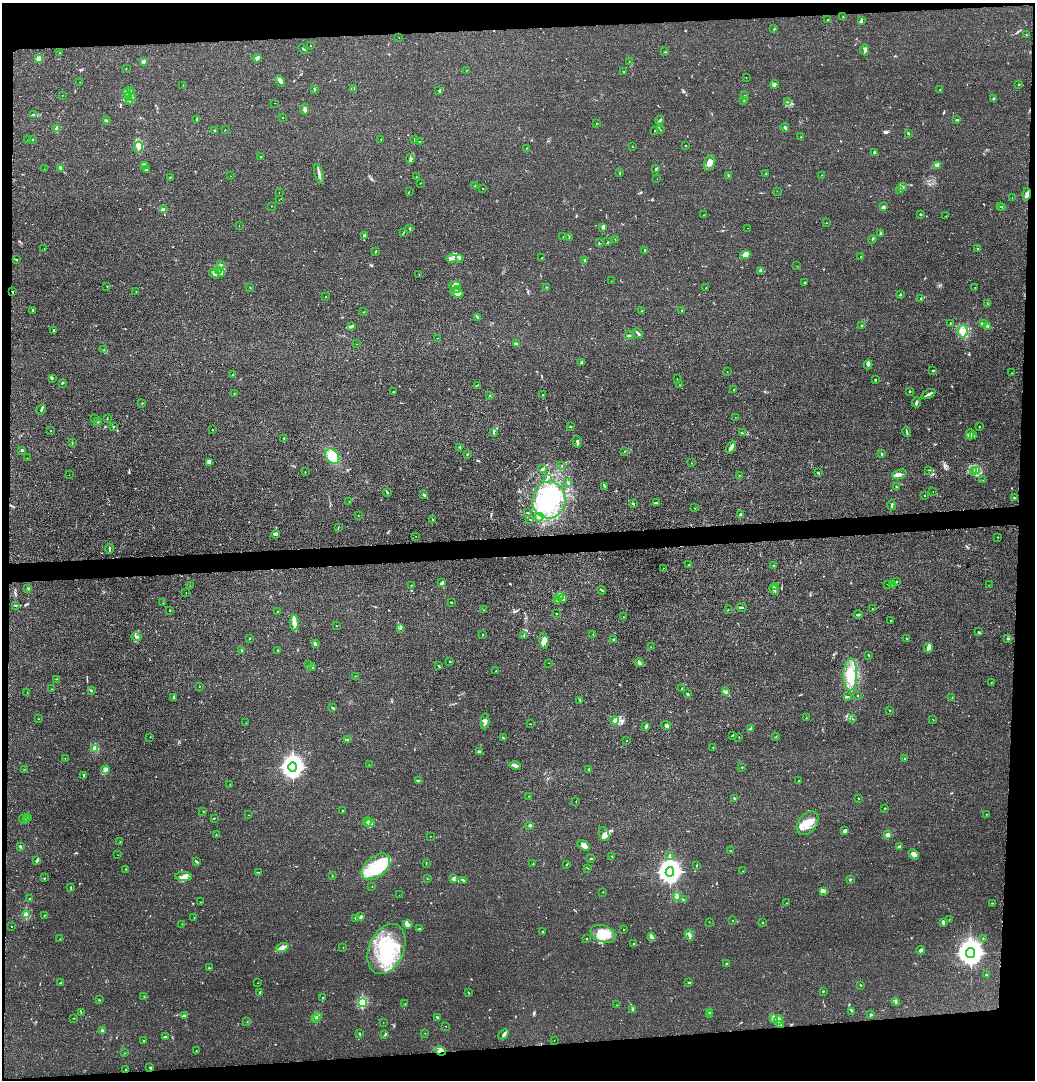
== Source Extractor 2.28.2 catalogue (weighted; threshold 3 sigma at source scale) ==
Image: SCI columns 98-4229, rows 22-4331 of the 4327 x 4353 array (HDU 1 of 3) = the unmasked area's bounding box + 8 px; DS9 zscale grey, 4 x 4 block average (1 PNG px = mean of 4 x 4 image px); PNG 1037 x 1082 px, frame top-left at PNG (2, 3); each listed source drawn as its Kron ellipse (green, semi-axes under 4 px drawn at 4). Shown black and unused: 10% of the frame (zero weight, under 3 of 4 exposures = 3% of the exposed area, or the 3 px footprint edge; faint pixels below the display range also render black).
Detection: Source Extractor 2.28.2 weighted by HDU 2 'WHT'. Background 0.0142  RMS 0.0028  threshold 0.0124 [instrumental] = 3 sigma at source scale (4.5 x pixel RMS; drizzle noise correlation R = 1.50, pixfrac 1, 0.05/0.05 arcsec/px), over >= 5 px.
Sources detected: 618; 12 inside a brighter object's white glare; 2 cosmic-ray / hot-pixel residue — neither listed nor drawn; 9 coinciding with a brighter row at this scale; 87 inside a brighter listed object's ellipse — not listed separately; of the other 508, all 500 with FLUX_AUTO >= 0.277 (the completeness limit of this list) listed and drawn (8 fainter detections not listed), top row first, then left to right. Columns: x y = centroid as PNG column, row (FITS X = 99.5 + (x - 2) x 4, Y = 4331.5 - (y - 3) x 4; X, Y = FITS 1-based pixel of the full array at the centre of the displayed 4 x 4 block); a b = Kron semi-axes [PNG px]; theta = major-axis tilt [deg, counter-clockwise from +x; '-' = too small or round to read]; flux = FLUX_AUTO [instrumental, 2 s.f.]
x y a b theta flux
843 17 2 2 - 1.8
827 20 2 2 - 0.55
861 21 3 2 - 2.3
774 29 2 2 - 1
1026 35 2 2 - 0.67
399 37 2 2 - 0.3
310 46 2 2 - 0.52
303 49 5 2 - 1.4
865 50 5 3 - 5.3
665 52 2 2 - 0.78
60 53 2 2 - 0.49
39 58 4 3 - 6.3
257 58 5 3 - 3.9
629 61 2 2 - 0.33
143 62 3 3 - 3.7
126 68 2 2 - 0.38
466 70 2 2 - 0.35
623 71 2 2 - 0.68
746 77 2 2 - 0.42
280 81 6 4 -65 4.7
80 82 2 2 - 0.39
775 84 4 2 - 1.7
1019 84 2 2 - 1.2
183 85 2 2 - 0.37
315 89 2 2 - 0.49
354 89 2 2 - 0.56
130 90 3 2 - 1.8
439 90 2 2 - 0.46
940 90 2 2 - 0.45
127 92 4 3 - 4.7
62 95 2 2 - 0.32
745 95 2 2 - 0.54
128 96 4 2 - 3.3
132 97 2 2 - 0.72
994 99 3 2 - 4.5
744 100 2 2 - 0.48
129 101 2 2 - 1
787 102 2 2 - 0.71
275 103 2 2 - 0.32
305 109 5 2 - 4.7
33 114 3 2 - 1.5
282 117 2 2 - 0.38
197 119 3 2 - 1.8
107 120 3 2 - 1.1
659 120 4 2 - 2.2
957 120 3 2 - 1.4
596 123 2 2 - 0.79
785 127 4 2 - 4.3
57 128 2 2 - 32
214 130 2 2 - 1
225 130 2 2 - 0.44
660 130 2 2 - 0.59
655 131 2 2 - 0.38
908 134 3 2 - 1
801 137 2 2 - 0.35
28 139 2 2 - 0.59
33 139 2 2 - 0.95
381 139 2 2 - 0.43
415 140 2 2 - 1.1
419 141 2 2 - 0.62
685 146 2 2 - 0.81
138 147 6 4 76 8.2
632 147 2 2 - 0.43
527 148 3 2 - 0.53
875 152 3 2 - 2.2
260 157 2 2 - 0.76
410 159 4 4 - 3.3
710 163 8 5 71 10
145 165 2 2 - 1.5
938 165 2 2 - 1.1
61 168 4 2 - 2.1
44 169 2 2 - 0.41
656 169 3 2 - 1.6
146 170 3 2 - 1.5
620 173 2 2 - 1.1
319 174 10 2 -75 5.8
766 174 3 2 - 1.1
821 175 2 2 - 0.48
231 176 2 2 - 0.31
728 176 4 2 - 2
170 177 2 2 - 0.84
416 177 2 2 - 0.5
657 179 2 2 - 0.29
420 183 2 2 - 0.45
475 186 2 2 - 1.3
902 187 2 2 - 1.3
483 188 2 2 - 0.69
900 190 2 2 - 1.3
777 191 2 2 - 0.35
409 192 2 2 - 0.29
279 193 2 2 - 0.41
1027 194 6 2 86 4.8
1012 198 2 2 - 0.4
279 200 2 2 - 0.32
271 206 2 2 - 0.41
1000 206 2 2 - 0.4
883 207 2 2 - 22
1003 207 2 2 - 1.1
164 210 3 2 - 2.1
920 214 3 2 - 1.4
704 215 2 2 - 0.47
946 216 2 2 - 0.31
826 223 2 2 - 0.51
239 226 2 2 - 0.31
603 227 3 2 - 1.7
410 228 3 2 - 1.9
748 228 2 2 - 0.37
403 233 3 2 - 0.87
880 234 3 2 - 1.2
365 235 3 2 - 3.3
563 236 2 2 - 0.39
569 237 2 2 - 0.56
615 239 2 2 - 0.44
872 239 4 2 - 1.6
608 242 2 2 - 1.9
599 243 2 2 - 1
977 248 2 2 - 0.6
44 249 2 2 - 0.39
645 250 3 2 - 1.5
376 251 3 2 - 1.1
745 255 5 4 - 11
861 257 2 2 - 1.3
451 258 5 2 - 3.8
459 258 3 2 - 1.6
542 258 2 2 - 1.8
16 259 2 2 - 1.2
585 260 3 2 - 2.4
221 265 2 2 - 1.4
797 266 2 2 - 0.33
219 270 3 2 - 1.3
761 271 3 2 - 2.1
214 274 6 2 -32 4.1
221 274 4 2 - 2.6
419 274 2 2 - 0.7
611 281 2 2 - 0.36
804 283 4 2 - 0.99
455 285 6 4 -2 5.5
107 286 2 2 - 0.83
250 287 2 2 - 0.63
546 287 2 2 - 0.48
975 287 2 2 - 0.32
706 288 2 2 - 0.63
457 289 4 2 - 2.3
136 291 2 2 - 0.42
13 292 2 2 - 1.3
457 293 7 3 -20 6.5
900 294 3 2 - 1.4
326 297 2 2 - 0.45
921 299 3 2 - 2
987 303 2 2 - 0.45
33 310 2 2 - 2.8
682 310 2 2 - 0.96
641 311 2 2 - 0.61
363 312 2 2 - 0.59
477 317 3 2 - 1.2
950 323 2 2 - 1
984 324 2 2 - 1.5
861 325 2 2 - 1.2
988 326 2 2 - 0.88
351 327 3 2 - 1.3
54 330 2 2 - 2.5
963 331 6 5 - 8.8
638 333 5 2 - 5.5
629 335 4 2 - 2.3
437 338 2 2 - 0.4
357 344 2 2 - 0.31
516 344 4 2 - 3.8
104 350 2 2 - 0.61
582 362 3 2 - 1.1
868 365 4 3 - 2.9
932 370 2 2 - 0.66
727 372 2 2 - 0.44
1012 373 2 2 - 0.68
233 375 3 2 - 1.2
52 378 3 2 - 1.4
677 379 2 2 - 0.4
875 380 2 2 - 2
62 383 3 2 - 1.4
477 385 3 2 - 0.68
680 385 2 2 - 0.53
734 390 2 2 - 1.4
909 391 2 2 - 1.9
393 392 2 2 - 0.63
234 393 2 2 - 0.74
929 394 7 2 24 4.4
543 395 2 2 - 0.67
490 396 2 2 - 0.83
916 402 5 2 - 2.3
142 403 2 2 - 0.74
41 409 5 2 - 2.7
735 417 2 2 - 0.29
94 418 2 2 - 0.33
107 419 2 2 - 0.87
97 422 2 2 - 1.5
113 426 2 2 - 2
570 427 2 2 - 1
979 427 2 2 - 0.73
212 430 2 2 - 0.61
51 431 2 2 - 1.3
493 432 2 2 - 0.62
907 432 5 2 - 2.1
742 433 4 2 - 1.3
970 434 5 3 - 3.7
973 436 2 2 - 0.49
284 438 2 2 - 1.6
577 441 6 2 -80 3.3
72 442 2 2 - 0.75
459 447 2 2 - 0.75
731 447 7 3 60 5.4
22 450 3 2 - 2.4
625 451 2 2 - 0.77
467 454 2 2 - 0.84
882 454 2 2 - 2.4
332 456 8 6 -52 41
27 458 2 2 - 0.32
210 462 4 4 - 8
692 463 2 2 - 0.4
561 466 2 2 - 0.56
543 469 4 2 - 4
929 470 2 2 - 0.42
976 470 3 3 - 5.5
305 472 2 2 - 0.8
973 472 2 2 - 0.99
818 473 2 2 - 1.7
899 474 7 3 19 4.7
69 475 2 2 - 0.29
739 475 2 2 - 0.48
547 478 4 2 - 1.4
983 480 2 2 - 0.54
568 482 2 2 - 1
605 486 3 2 - 1.2
896 487 2 2 - 1
933 491 2 2 - 0.31
387 493 2 2 - 2.2
424 494 4 2 - 1.8
924 495 2 2 - 0.67
1014 498 2 2 - 1.2
549 500 18 16 84 86
349 501 2 2 - 0.39
656 503 3 2 - 4
633 504 2 2 - 2.6
892 505 5 2 - 2.3
695 508 2 2 - 0.41
527 513 3 2 - 1.1
358 515 2 2 - 0.31
741 515 3 2 - 1.2
539 517 4 3 - 3.1
432 519 3 2 - 1.1
530 519 2 2 - 0.5
338 528 2 2 - 0.64
276 534 4 2 - 2
416 536 2 2 - 0.36
998 537 2 2 - 1.1
110 549 5 2 - 2
689 565 3 2 - 1.1
774 565 2 2 - 0.85
663 568 2 2 - 0.35
896 582 3 2 - 1.7
442 583 3 2 - 6.1
887 584 2 2 - 0.28
893 584 3 2 - 1.3
411 585 2 2 - 0.53
989 585 2 2 - 0.37
190 586 2 2 - 0.28
775 586 2 2 - 0.49
28 588 3 2 - 1.3
774 589 5 2 - 4.9
602 590 4 2 - 1.6
186 593 2 2 - 1.1
560 596 4 3 - 3.7
563 599 3 2 - 1.3
557 600 4 3 - 3.8
451 602 2 2 - 0.95
163 603 2 2 - 0.41
15 605 3 2 - 1.1
741 607 5 2 - 2.1
872 609 2 2 - 0.7
170 610 2 2 - 0.99
483 610 2 2 - 0.39
728 610 2 2 - 0.33
277 611 2 2 - 0.67
557 613 2 2 - 0.49
858 615 5 2 - 2.6
623 617 2 2 - 0.5
891 621 2 2 - 2
294 623 8 4 88 9.3
336 626 2 2 - 0.61
401 628 3 2 - 2.3
978 632 2 2 - 0.55
593 634 2 2 - 0.66
483 635 2 2 - 0.52
524 636 2 2 - 0.91
136 637 5 3 - 3
907 638 2 2 - 0.62
249 639 2 2 - 1.2
1008 639 3 2 - 2.2
614 640 3 2 - 1.9
544 641 7 4 -79 7.7
315 644 2 2 - 0.83
651 647 2 2 - 0.48
928 648 5 4 - 5
278 650 2 2 - 0.71
242 651 2 2 - 6.3
869 655 2 2 - 0.8
450 662 2 2 - 0.84
549 663 2 2 - 0.39
639 663 4 2 - 2.7
309 665 2 2 - 1.1
439 666 3 2 - 1.2
312 667 2 2 - 0.65
496 671 2 2 - 2.6
850 674 16 7 89 27
355 676 2 2 - 1.2
56 679 2 2 - 0.74
991 683 2 2 - 0.71
199 686 2 2 - 0.41
682 688 2 2 - 0.97
51 689 2 2 - 0.49
91 690 2 2 - 1.1
27 692 2 2 - 0.3
725 692 3 2 - 2.5
688 694 3 2 - 1.3
858 695 2 2 - 0.45
847 696 2 2 - 0.62
174 697 3 2 - 1.9
952 697 2 2 - 0.4
580 700 2 2 - 0.76
333 708 4 2 - 1.5
890 711 2 2 - 0.67
806 718 2 2 - 0.72
38 719 2 2 - 0.66
852 719 2 2 - 0.56
614 720 4 3 - 6.2
933 720 2 2 - 0.35
485 721 8 4 84 6.2
246 723 2 2 - 0.48
530 724 2 2 - 0.4
646 726 4 2 - 2
666 726 5 2 - 2.6
751 729 3 2 - 2.1
732 735 2 2 - 1.1
150 737 2 2 - 0.3
739 737 2 2 - 0.68
776 737 3 2 - 0.84
503 738 2 2 - 1.9
347 740 2 2 - 0.86
627 740 2 2 - 0.49
713 747 2 2 - 0.37
95 748 2 2 - 63
480 751 3 2 - 1.6
65 758 2 2 - 0.55
905 759 2 2 - 0.85
369 765 2 2 - 0.59
515 766 6 2 -14 7.7
293 767 4 4 - 1600
742 767 2 2 - 0.94
24 769 2 2 - 0.36
105 770 4 3 - 4
589 770 2 2 - 0.95
84 776 4 2 - 2.2
418 781 3 2 - 3.2
799 781 2 2 - 0.66
230 785 2 2 - 0.29
529 796 2 2 - 0.56
734 798 2 2 - 1.7
858 798 2 2 - 0.68
576 802 2 2 - 0.43
885 808 2 2 - 1.3
343 811 2 2 - 0.87
203 812 2 2 - 0.42
986 814 2 2 - 0.4
249 815 2 2 - 0.4
28 817 2 2 - 1.2
214 818 2 2 - 1.4
23 819 4 2 - 2
26 819 3 2 - 1.4
367 822 4 3 - 4.6
370 823 5 3 - 3.8
808 823 13 9 51 20
530 826 2 2 - 11
845 831 3 3 - 3.3
604 834 7 5 -69 7.7
216 835 2 2 - 0.45
888 835 2 2 - 36
430 837 2 2 - 0.32
120 842 2 2 - 0.44
20 846 3 2 - 1.7
584 846 7 4 -38 6.7
900 847 2 2 - 5.3
730 851 2 2 - 0.36
914 854 6 3 -41 6.8
118 855 2 2 - 0.44
669 855 2 2 - 0.71
612 856 2 2 - 0.79
591 859 3 2 - 1.3
37 861 3 2 - 3.7
197 861 2 2 - 0.67
426 863 2 2 - 0.94
533 864 2 2 - 0.96
567 864 2 2 - 0.57
697 866 3 2 - 0.63
376 867 16 10 40 46
587 868 3 2 - 0.75
126 869 2 2 - 0.72
743 871 2 2 - 0.4
259 872 2 2 - 0.67
670 872 5 4 - 1800
183 876 8 3 -5 7
332 876 2 2 - 1.2
44 878 2 2 - 0.9
427 878 2 2 - 0.47
454 879 3 2 - 1.8
850 879 3 2 - 1.8
463 880 3 2 - 1.6
71 887 2 2 - 0.81
372 887 2 2 - 0.29
603 892 2 2 - 0.53
823 892 4 2 - 2
399 895 2 2 - 0.31
677 896 3 2 - 2
29 899 2 2 - 0.6
683 900 4 2 - 1.7
200 902 2 2 - 0.38
787 903 2 2 - 0.49
992 903 2 2 - 0.82
26 915 2 2 - 82
44 915 2 2 - 0.73
361 917 4 3 - 4.3
194 918 2 2 - 0.6
355 918 2 2 - 1.1
949 919 2 2 - 0.46
733 920 2 2 - 0.58
709 922 2 2 - 0.44
943 922 3 2 - 5.1
763 923 2 2 - 0.63
182 924 2 2 - 0.34
408 924 5 3 - 5.9
11 927 2 2 - 0.72
419 928 3 2 - 1.1
623 929 2 2 - 0.98
543 931 2 2 - 1
603 934 13 8 -22 26
689 935 5 2 - 3
652 937 3 3 - 3
587 938 2 2 - 0.82
60 939 2 2 - 0.67
983 939 2 2 - 0.66
634 944 3 2 - 1.3
282 947 6 4 18 6.6
343 947 2 2 - 0.42
386 949 26 17 67 120
921 950 4 2 - 3
971 953 5 4 - 2400
727 964 3 2 - 1.8
209 968 2 2 - 1.4
986 975 2 2 - 1.3
60 983 3 2 - 0.84
258 983 2 2 - 0.43
689 983 2 2 - 1.9
861 985 2 2 - 1.1
823 991 2 2 - 0.94
260 992 3 2 - 0.94
469 993 3 2 - 0.73
144 996 2 2 - 0.97
323 998 2 2 - 0.55
99 1000 2 2 - 0.72
362 1002 2 2 - 130
895 1002 4 2 - 1.9
405 1004 2 2 - 0.48
617 1005 2 2 - 0.52
633 1009 3 2 - 1.7
851 1011 2 2 - 0.51
81 1012 2 2 - 0.59
710 1012 2 2 - 0.76
871 1014 3 2 - 1.2
709 1015 2 2 - 0.86
184 1016 4 3 - 4.5
318 1016 4 2 - 6
73 1018 3 2 - 0.55
316 1018 4 2 - 2.5
437 1018 2 2 - 0.91
774 1019 4 3 - 3.9
779 1020 4 3 - 4.4
247 1022 2 2 - 0.42
383 1022 2 2 - 0.28
781 1024 3 3 - 2.3
446 1026 2 2 - 0.53
102 1031 3 2 - 2.7
360 1033 3 2 - 0.86
425 1033 2 2 - 0.34
385 1034 3 2 - 1.3
503 1034 6 2 44 2.6
165 1036 3 2 - 1.6
144 1041 3 2 - 1.4
554 1041 2 2 - 0.36
196 1051 2 2 - 0.61
441 1051 5 3 - 5.3
125 1053 2 2 - 0.48
150 1067 2 2 - 0.9
126 1069 2 2 - 0.83
Overlapping masked pixels (flux is a lower limit): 2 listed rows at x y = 1027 194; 441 1051
Diffuse or blended objects may show on this block-average render without a row.